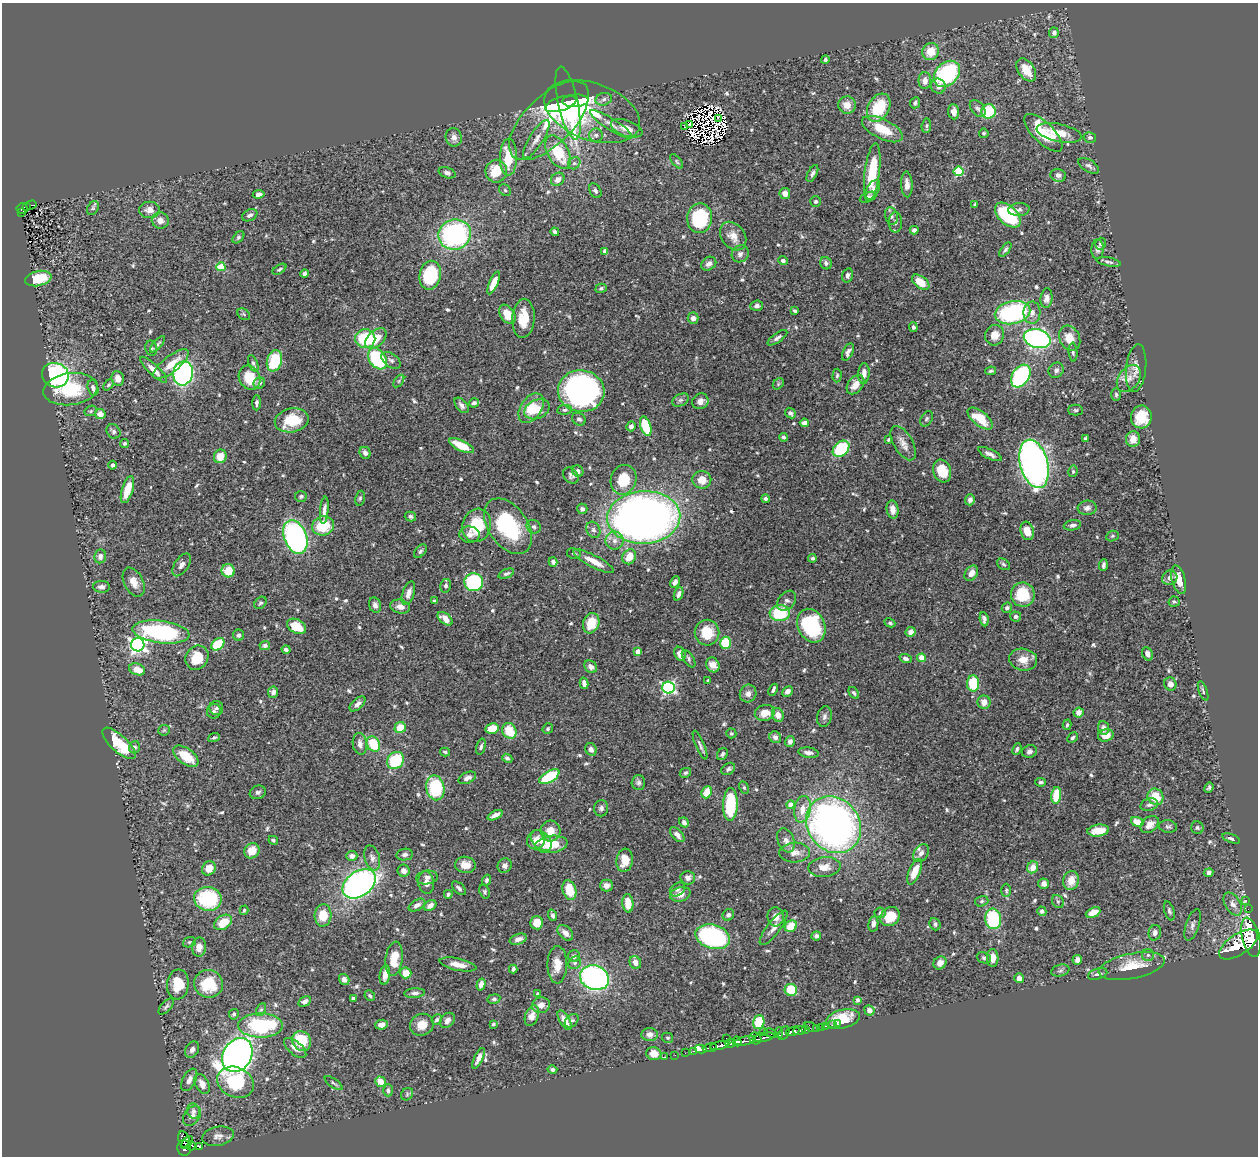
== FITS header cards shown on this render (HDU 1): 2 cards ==
NAXIS1  =                 1256
NAXIS2  =                 1154

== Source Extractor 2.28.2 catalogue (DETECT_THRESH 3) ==
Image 1256 x 1154 px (HDU 1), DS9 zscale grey, 1 PNG px = 1 image px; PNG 1260 x 1158 px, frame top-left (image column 1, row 1154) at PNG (2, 3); each listed source drawn as its Kron ellipse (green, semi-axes under 4 px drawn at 4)
Background 0.462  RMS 0.019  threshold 0.0585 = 3 sigma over >= 5 px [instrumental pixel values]
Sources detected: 651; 9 with non-positive FLUX_AUTO (blend fragments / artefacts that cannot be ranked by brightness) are neither listed nor drawn; of the other 642, the 500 brightest by FLUX_AUTO listed and drawn (142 fainter detections omitted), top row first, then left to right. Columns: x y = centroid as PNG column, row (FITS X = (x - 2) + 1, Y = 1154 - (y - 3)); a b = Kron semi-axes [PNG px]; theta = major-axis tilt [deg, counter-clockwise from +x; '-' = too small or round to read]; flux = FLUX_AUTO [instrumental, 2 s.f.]
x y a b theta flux
1054 33 5 5 - 4.7
931 51 9 8 - 24
825 60 4 4 - 2.6
1026 70 13 8 -55 20
947 74 15 11 45 140
925 81 8 6 90 8.5
938 86 8 7 - 9
604 99 8 6 17 4.2
575 101 13 6 4 120
568 103 37 10 -78 210
915 103 6 4 65 3.1
561 104 16 7 18 130
847 105 9 8 - 12
879 108 15 10 60 58
978 109 10 6 -50 4.1
988 111 7 7 - 61
592 112 50 28 -20 84
954 112 7 5 -85 9.6
719 118 3 2 - 2.1
549 120 51 24 45 83
611 124 24 5 -32 11
689 125 4 2 - 2.4
926 126 7 4 84 2.3
684 127 3 2 - 13
627 128 16 7 -20 13
882 129 22 10 -26 38
984 133 5 4 - 2
1043 133 25 10 -45 55
1059 133 23 9 -12 21
596 135 7 6 - 3.6
454 137 9 8 - 7.3
1090 137 6 5 - 3.1
536 139 22 7 58 11
558 152 18 10 -60 55
508 157 18 8 89 40
677 161 8 4 -50 2.4
574 163 6 5 - 3.5
1089 166 12 6 -31 4.5
496 171 11 11 - 32
959 171 5 5 - 82
447 173 9 5 -19 4.2
812 173 9 4 62 3.9
872 173 30 7 83 55
1058 175 8 6 -15 5.5
558 179 7 6 - 7.3
907 184 13 5 -88 8.3
505 190 6 5 - 2.7
873 190 11 6 59 7.9
595 191 8 5 -60 3.8
785 193 5 5 - 7.8
259 194 6 4 9 4.8
868 197 9 4 23 4.7
816 201 5 5 - 2.6
975 204 4 3 - 2.3
31 205 5 3 - 8.7
27 206 3 2 - 18
22 208 5 5 - 42
93 208 7 5 58 2.5
150 210 10 8 1 9.9
1019 210 10 6 4 5.4
22 213 3 2 - 5.6
250 215 8 5 28 5.1
1008 215 15 9 -42 91
891 216 9 6 -74 3.9
700 218 15 12 85 93
160 220 8 8 - 9.4
895 222 10 7 89 4.7
914 230 4 4 - 3.7
555 232 4 3 - 3.5
455 234 16 15 - 220
733 236 15 11 -53 14
238 237 7 4 46 2.5
1101 244 6 5 - 3.7
1098 249 10 6 89 5.6
1005 250 8 4 52 3.2
605 251 4 4 - 5.2
740 254 9 8 - 5.3
783 261 5 4 - 3.7
1109 262 12 4 -11 3.4
826 263 6 5 - 3.9
709 264 8 6 33 6
221 267 4 4 - 50
279 269 8 4 33 2.3
304 274 4 3 - 3
430 275 14 10 78 96
847 275 7 5 74 4.1
38 279 13 7 12 43
921 282 10 5 -36 22
494 283 12 4 66 19
601 288 6 4 18 2.7
1046 298 9 6 83 6.9
757 306 6 5 - 4.8
795 311 4 3 - 2.1
1013 313 18 11 12 180
1032 313 11 8 88 8.9
244 314 7 5 -37 2.2
507 314 10 7 -57 19
523 318 19 11 86 28
693 318 5 5 - 6.7
913 327 5 4 - 3.3
995 335 10 9 - 14
376 338 12 7 41 23
777 338 11 4 36 4.3
1070 338 13 10 -62 19
365 339 10 9 - 71
1037 339 13 9 -15 330
158 344 10 4 48 2.9
151 348 7 6 - 2.9
848 352 9 5 65 5.2
1073 352 9 4 -86 3
377 359 11 8 -55 110
391 360 11 6 -36 4.8
274 361 11 7 74 58
253 363 9 4 -68 3.3
171 364 21 8 38 22
1136 368 24 10 84 14
154 370 18 5 -44 12
1056 370 8 7 - 4.5
991 371 5 3 - 2.2
183 373 12 10 78 290
864 373 10 5 88 8.8
55 375 13 12 - 230
837 375 7 4 87 2.1
1021 376 12 8 57 160
249 378 12 10 -62 35
118 379 7 6 - 10
1129 379 15 10 53 12
399 381 7 4 54 2
259 383 6 5 - 4.4
778 384 6 5 - 2
108 385 6 4 49 2.2
855 385 11 7 51 15
93 388 8 5 -74 4.8
71 389 27 16 7 65
581 391 23 20 -8 350
1116 394 6 5 - 2.6
680 400 9 6 26 3.9
700 401 8 7 - 8
256 403 7 4 88 3.5
474 403 5 4 - 4
462 405 9 5 -50 5
531 408 16 10 55 26
537 409 13 9 25 24
565 410 7 4 6 2.8
1076 410 7 5 -1 2.6
91 411 6 5 - 2.2
790 413 6 5 - 3.9
100 414 5 5 - 12
1141 417 11 10 - 36
579 419 7 6 - 3.5
926 419 8 5 59 3
980 419 15 7 -38 35
292 420 17 12 12 41
804 423 4 4 - 8
631 426 5 4 - 6.7
646 426 10 5 -72 53
113 431 8 6 -47 3.7
783 437 4 4 - 2.7
1085 438 4 3 - 2.3
1133 439 7 7 - 13
888 440 3 3 - 2.1
124 443 4 4 - 2.8
903 443 19 9 -60 12
462 446 13 5 -26 28
841 449 9 7 45 77
365 453 6 5 - 4.2
990 454 13 5 -26 6.1
220 456 7 6 - 20
1034 464 25 13 -75 680
113 465 4 3 - 3.1
578 471 6 5 - 4.9
942 471 11 8 -71 31
1073 471 6 4 78 2.1
571 476 9 7 -50 4
623 480 15 12 71 41
702 480 9 9 - 16
127 490 14 5 73 28
301 496 6 5 - 2.7
360 498 7 5 79 2.6
765 499 4 4 - 3.6
970 500 5 5 - 5.6
1087 508 9 7 4 5.7
582 509 5 5 - 3.8
324 510 13 4 84 6.7
893 510 9 6 -80 10
410 516 6 5 - 2.9
644 517 36 26 3 1000
477 525 17 14 73 46
1072 525 9 5 10 4.7
323 526 11 9 14 47
508 526 31 19 -55 110
534 527 7 6 - 3.3
593 530 8 6 -61 4.5
1027 531 9 6 -74 19
470 535 10 8 -4 6.4
1112 536 6 5 - 2.3
295 537 17 11 -69 280
615 541 9 9 - 8.5
420 551 8 5 48 3
574 554 7 5 -10 2.5
100 556 7 6 - 5.2
629 557 8 6 60 20
812 558 4 4 - 2.8
594 561 23 6 -28 17
553 562 5 4 - 4.2
1003 564 7 5 -38 2.7
182 565 13 7 57 6.8
1103 565 6 3 85 3.5
228 571 6 6 - 30
971 573 8 6 53 11
506 574 8 4 22 3
1170 578 8 7 - 6.5
1179 580 15 6 -75 18
134 582 15 9 -63 13
474 582 9 9 - 120
675 582 6 4 62 4.5
446 586 7 5 79 3.4
101 587 8 5 -1 5
408 593 12 6 72 9.1
679 594 7 4 68 5.3
1023 595 12 12 - 45
434 601 3 3 - 2.2
787 601 11 8 49 5.1
1174 602 5 5 - 2.1
260 603 7 5 47 2.7
375 605 8 6 -70 4.9
400 607 10 7 -14 9
1007 608 5 5 - 3.3
780 613 10 8 4 69
1016 616 5 5 - 4.5
445 619 9 5 -38 12
984 619 7 4 -81 4.1
591 623 10 8 70 25
890 623 5 4 - 2.6
296 626 10 6 -30 31
811 626 17 13 -63 130
161 632 29 11 -7 190
911 632 5 5 - 7.4
707 633 13 12 - 31
239 635 5 5 - 3.3
725 643 6 5 - 48
218 644 7 5 42 58
138 645 7 6 - 420
265 646 5 4 - 3.8
286 649 4 4 - 4.3
638 651 4 4 - 13
680 654 7 5 -67 13
1147 654 7 5 -63 5.6
197 658 12 11 - 32
921 658 4 4 - 21
689 659 10 5 -57 3.4
906 659 6 4 -20 4.2
1023 660 14 11 -8 16
713 665 7 6 - 12
591 667 7 5 -44 6.6
137 669 8 5 -20 17
708 681 3 3 - 2.9
584 683 6 4 -76 6.1
973 683 8 6 -87 47
1170 684 6 6 - 6.9
668 688 6 6 - 250
773 690 6 3 67 3.9
787 691 6 4 44 4.9
1203 691 10 3 -70 2.3
273 692 6 5 - 5.5
854 693 7 4 -55 2.6
748 694 9 8 - 6.3
984 702 6 6 - 11
358 704 9 5 42 5.8
216 708 7 7 - 2.9
214 711 7 7 - 3.5
1079 712 5 4 - 8.2
765 713 10 7 16 14
778 715 7 6 - 10
824 717 10 7 77 5
1067 725 5 4 - 2.2
400 727 6 5 - 22
492 728 7 5 12 26
1103 728 7 5 -82 5.9
548 729 5 5 - 2.4
164 730 6 5 - 2.1
509 731 8 7 - 34
731 733 5 4 - 2.2
1106 735 8 6 17 13
775 737 6 5 - 4.8
214 738 6 4 22 2.3
1072 738 6 4 45 2.8
790 741 5 5 - 6
119 743 21 8 -43 52
360 744 11 7 -82 6.9
373 744 8 6 -60 41
700 745 15 4 -66 4.1
134 747 6 5 - 3.4
481 747 8 4 75 3
591 749 6 5 - 6.6
1017 749 6 3 67 2.3
1029 751 7 6 - 4.3
445 752 5 3 - 2
809 753 10 5 -7 6.3
722 754 6 5 - 2.9
186 756 14 7 -37 35
507 758 5 4 - 2.6
395 760 9 8 - 70
728 769 7 5 35 3.3
685 773 6 4 27 2.4
549 777 11 5 31 73
467 778 9 5 24 5.7
1041 782 5 4 - 2.5
638 783 7 6 - 4.2
744 787 6 4 -64 2.1
1209 787 5 4 - 2.6
435 788 12 9 -78 82
258 792 8 6 20 4.4
707 792 6 5 - 23
1056 795 8 5 83 33
1156 797 8 7 - 29
730 805 16 7 87 74
790 805 4 4 - 14
1149 805 9 6 18 4.7
601 808 8 7 - 4.1
802 809 13 8 80 16
495 815 8 4 25 7.1
684 822 5 4 - 5.3
1137 822 6 4 -22 16
1150 824 10 7 39 9.5
833 825 30 25 -53 720
1168 827 9 6 -8 3.2
1197 828 6 6 - 2.7
550 831 10 10 - 18
1098 831 11 6 7 22
677 835 9 5 -46 6.6
1231 838 9 4 -20 3.2
273 840 5 4 - 2.5
536 840 10 8 61 11
541 840 12 8 -43 17
786 840 12 8 -68 7.6
551 844 16 8 8 35
252 851 8 7 - 19
795 852 15 10 4 11
921 853 10 7 56 7.2
405 855 8 6 9 4.8
352 856 5 5 - 7.8
372 858 13 7 -73 6.8
625 860 12 8 83 18
465 865 10 8 -9 13
505 866 7 6 - 5.3
824 867 16 10 5 14
1033 867 6 5 - 14
209 868 7 6 - 17
404 871 6 6 - 7.1
915 872 13 5 67 21
1209 873 5 4 - 4.7
427 877 11 7 8 6.2
688 878 7 6 - 5.8
486 880 5 4 - 3.1
1071 881 9 7 76 18
426 882 11 8 -82 9.1
359 884 18 12 35 450
1044 884 5 5 - 5.9
606 885 6 6 - 6.9
459 888 8 5 -45 4.1
569 890 10 6 -74 30
677 890 8 6 37 3.8
1006 890 7 5 -90 2.2
485 892 7 5 -70 2.2
448 894 4 4 - 3.1
680 894 10 7 16 13
208 899 14 12 -10 120
1246 900 3 2 - 7.5
982 901 7 5 17 2.6
1058 902 7 5 -55 2.5
628 903 9 5 -85 23
1233 904 13 7 -58 8
417 905 9 5 29 5.5
430 905 7 5 36 7.8
1248 909 2 2 - 4.8
244 910 5 3 - 2.1
1042 911 5 4 - 3
1169 911 10 5 -72 3
880 913 5 5 - 2.9
1093 913 8 4 25 13
323 915 11 8 86 24
552 915 6 4 -70 3.3
728 915 6 5 - 4
776 917 9 8 - 9.4
890 917 10 8 45 28
993 919 10 8 -82 80
223 922 10 6 32 27
537 923 6 6 - 19
873 924 8 5 80 6.6
935 924 6 5 - 3.2
1192 925 16 6 72 6
791 926 6 5 - 31
774 928 21 6 52 9.2
565 933 9 6 -45 8.7
1155 933 8 6 76 5.2
816 936 5 4 - 4.2
713 937 17 12 -16 210
1251 937 20 8 -76 1100
518 939 9 5 20 6.6
189 942 6 5 - 2.6
1238 944 22 10 33 4100
199 947 9 7 86 12
1148 955 6 6 - 3
574 956 6 6 - 5.6
984 958 7 5 -21 2.7
993 958 9 5 -87 10
394 959 17 8 82 29
1077 960 5 5 - 5.8
635 962 6 5 - 9
575 963 7 5 48 3.3
940 963 7 6 - 7.3
458 964 19 6 -12 12
557 965 19 10 89 17
1132 966 34 12 11 35
513 969 4 4 - 3.5
1060 971 9 5 15 3.2
406 973 5 5 - 15
1098 974 10 5 16 4.7
385 975 10 5 81 12
594 978 15 12 -19 320
1019 978 5 4 - 6.7
344 979 6 5 - 6.4
178 984 15 11 84 34
208 984 14 14 - 48
481 984 6 4 74 7
791 990 6 6 - 43
415 993 10 5 4 4.6
538 994 4 3 - 3.7
370 996 5 5 - 2.7
353 998 4 3 - 4.7
494 999 6 4 11 2.8
857 1000 4 4 - 4.5
305 1002 7 4 30 6
541 1005 9 8 - 9.4
166 1007 10 5 48 3
261 1010 7 4 62 2.2
869 1010 5 5 - 7.6
234 1014 5 4 - 2.7
532 1016 11 6 71 10
843 1019 17 9 13 33
437 1020 5 4 - 2.5
447 1020 8 6 48 6.3
565 1020 11 5 -59 11
572 1021 8 5 42 2.8
759 1022 7 5 75 41
493 1024 4 3 - 2.3
838 1024 3 2 - 4.4
260 1025 22 12 0 120
381 1025 6 5 - 7.8
422 1025 12 10 29 16
832 1025 3 2 - 14
826 1026 3 2 - 11
811 1027 7 4 -28 110
822 1027 3 2 - 7.7
816 1028 3 2 - 11
800 1030 6 4 9 480
805 1030 3 3 - 120
763 1031 2 2 - 12
793 1031 7 3 19 380
771 1033 7 3 -21 110
779 1033 5 3 - 130
784 1033 7 4 62 92
650 1035 8 6 5 7.4
764 1037 11 3 13 190
667 1038 6 5 - 2.3
726 1038 2 2 - 5.5
755 1038 6 5 - 240
302 1041 10 9 - 48
737 1041 5 4 - 530
745 1041 11 4 10 480
730 1044 5 3 - 330
720 1046 10 3 13 640
295 1048 13 6 -39 9.6
710 1048 7 3 10 170
701 1049 6 3 -13 86
192 1050 9 6 60 5.1
694 1051 4 3 - 35
685 1053 2 2 - 4.6
654 1054 7 6 - 15
237 1055 18 14 58 1300
675 1055 2 2 - 3.2
664 1057 3 2 - 6
479 1058 11 4 65 7.7
552 1070 5 4 - 3.3
189 1080 12 6 63 8.2
236 1082 19 15 -25 71
380 1082 5 5 - 18
334 1083 10 3 -36 2.2
202 1084 11 6 -62 12
388 1090 6 5 - 3.4
407 1094 7 5 49 2.3
193 1111 8 6 -65 4.2
192 1116 11 7 54 7.1
218 1136 16 9 11 8.6
184 1140 9 5 -68 160
187 1142 7 4 49 200
191 1146 4 4 - 130
200 1147 3 3 - 11
184 1148 8 6 -79 160
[142 fainter detections neither listed nor drawn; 9 non-positive-flux detections neither listed nor drawn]